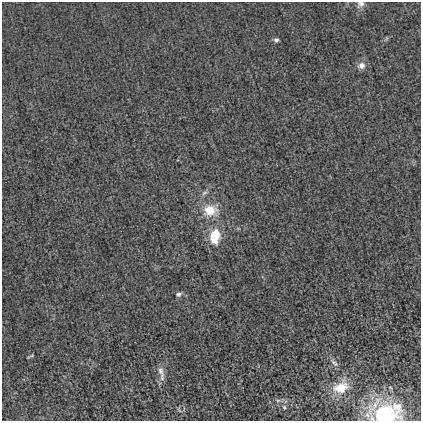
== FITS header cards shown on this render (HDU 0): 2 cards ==
NAXIS1  =                  419
NAXIS2  =                  419

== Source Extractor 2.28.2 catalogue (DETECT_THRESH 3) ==
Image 419 x 419 px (HDU 0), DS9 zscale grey, 1 PNG px = 1 image px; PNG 423 x 423 px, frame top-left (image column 1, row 419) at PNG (2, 2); no overlay
Background 1.11e-04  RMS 0.013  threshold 0.0379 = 3 sigma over >= 5 px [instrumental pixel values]
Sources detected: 13; all 13 listed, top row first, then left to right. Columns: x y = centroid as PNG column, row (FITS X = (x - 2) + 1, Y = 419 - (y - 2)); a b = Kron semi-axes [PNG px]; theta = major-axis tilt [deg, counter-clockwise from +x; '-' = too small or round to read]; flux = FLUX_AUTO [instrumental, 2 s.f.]
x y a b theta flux
360 4 10 8 26 3.8
276 40 5 5 - 2.4
361 65 9 8 - 5.6
204 193 9 5 27 2.3
210 210 19 15 -2 19
215 236 16 11 81 25
179 294 7 5 17 2.3
30 356 10 2 28 1
334 363 14 6 -46 3
161 371 19 7 -71 6.2
341 387 20 14 24 17
284 407 6 5 - 1.5
386 413 36 22 3 62
At the frame edge (FLAGS 8, measured only in part): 2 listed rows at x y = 360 4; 386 413